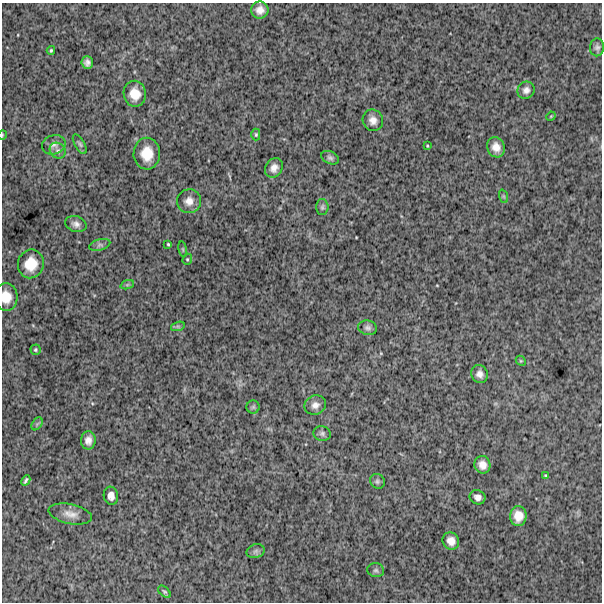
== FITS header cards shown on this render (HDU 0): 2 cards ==
NAXIS1  =                  600
NAXIS2  =                  600

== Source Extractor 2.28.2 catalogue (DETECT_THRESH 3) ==
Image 600 x 600 px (HDU 0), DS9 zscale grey, 1 PNG px = 1 image px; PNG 604 x 604 px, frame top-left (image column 1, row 600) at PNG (2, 3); each listed source drawn as its Kron ellipse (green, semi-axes under 4 px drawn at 4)
Background 1040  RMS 270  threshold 801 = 3 sigma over >= 5 px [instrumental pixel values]
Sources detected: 51; all 51 listed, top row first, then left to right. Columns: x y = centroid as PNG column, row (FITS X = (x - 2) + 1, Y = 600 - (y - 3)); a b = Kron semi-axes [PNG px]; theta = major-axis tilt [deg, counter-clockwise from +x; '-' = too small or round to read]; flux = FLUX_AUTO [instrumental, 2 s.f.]
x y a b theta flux
260 10 9 8 - 130000
597 47 9 7 87 60000
51 50 4 3 - 24000
87 63 6 5 - 74000
526 90 9 8 - 83000
135 94 13 11 -79 270000
551 116 5 4 - 16000
373 120 11 10 - 130000
2 135 5 3 - 13000
256 135 6 4 -90 24000
80 144 11 5 -59 44000
54 145 12 9 20 99000
427 146 3 3 - 15000
496 147 10 8 -69 160000
58 151 8 7 - 69000
147 154 16 13 90 360000
330 158 9 6 -25 47000
274 168 10 8 55 110000
503 196 7 4 -71 30000
189 201 12 11 - 150000
322 207 8 6 -90 40000
76 224 11 8 -18 85000
168 244 3 2 - 20000
100 245 11 5 15 56000
183 249 8 4 -81 29000
187 259 6 4 70 24000
31 264 14 13 - 360000
127 285 7 4 19 29000
6 297 14 11 -85 270000
178 326 7 4 18 37000
368 328 9 7 -11 61000
35 350 5 5 - 27000
521 361 6 4 -43 19000
480 374 9 8 - 94000
315 405 11 9 21 110000
253 407 6 6 - 35000
37 424 7 4 56 35000
322 434 9 7 -15 53000
88 440 9 7 88 110000
482 465 9 8 - 130000
546 475 4 3 - 20000
26 481 6 3 63 34000
377 481 8 7 - 44000
111 496 9 7 -80 110000
478 497 8 7 - 84000
70 514 22 10 -12 180000
518 516 10 8 -88 200000
451 541 9 8 - 140000
256 551 9 6 16 56000
376 570 8 7 - 44000
164 592 7 4 -43 30000
At the frame edge (FLAGS 8, measured only in part): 2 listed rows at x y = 2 135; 6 297